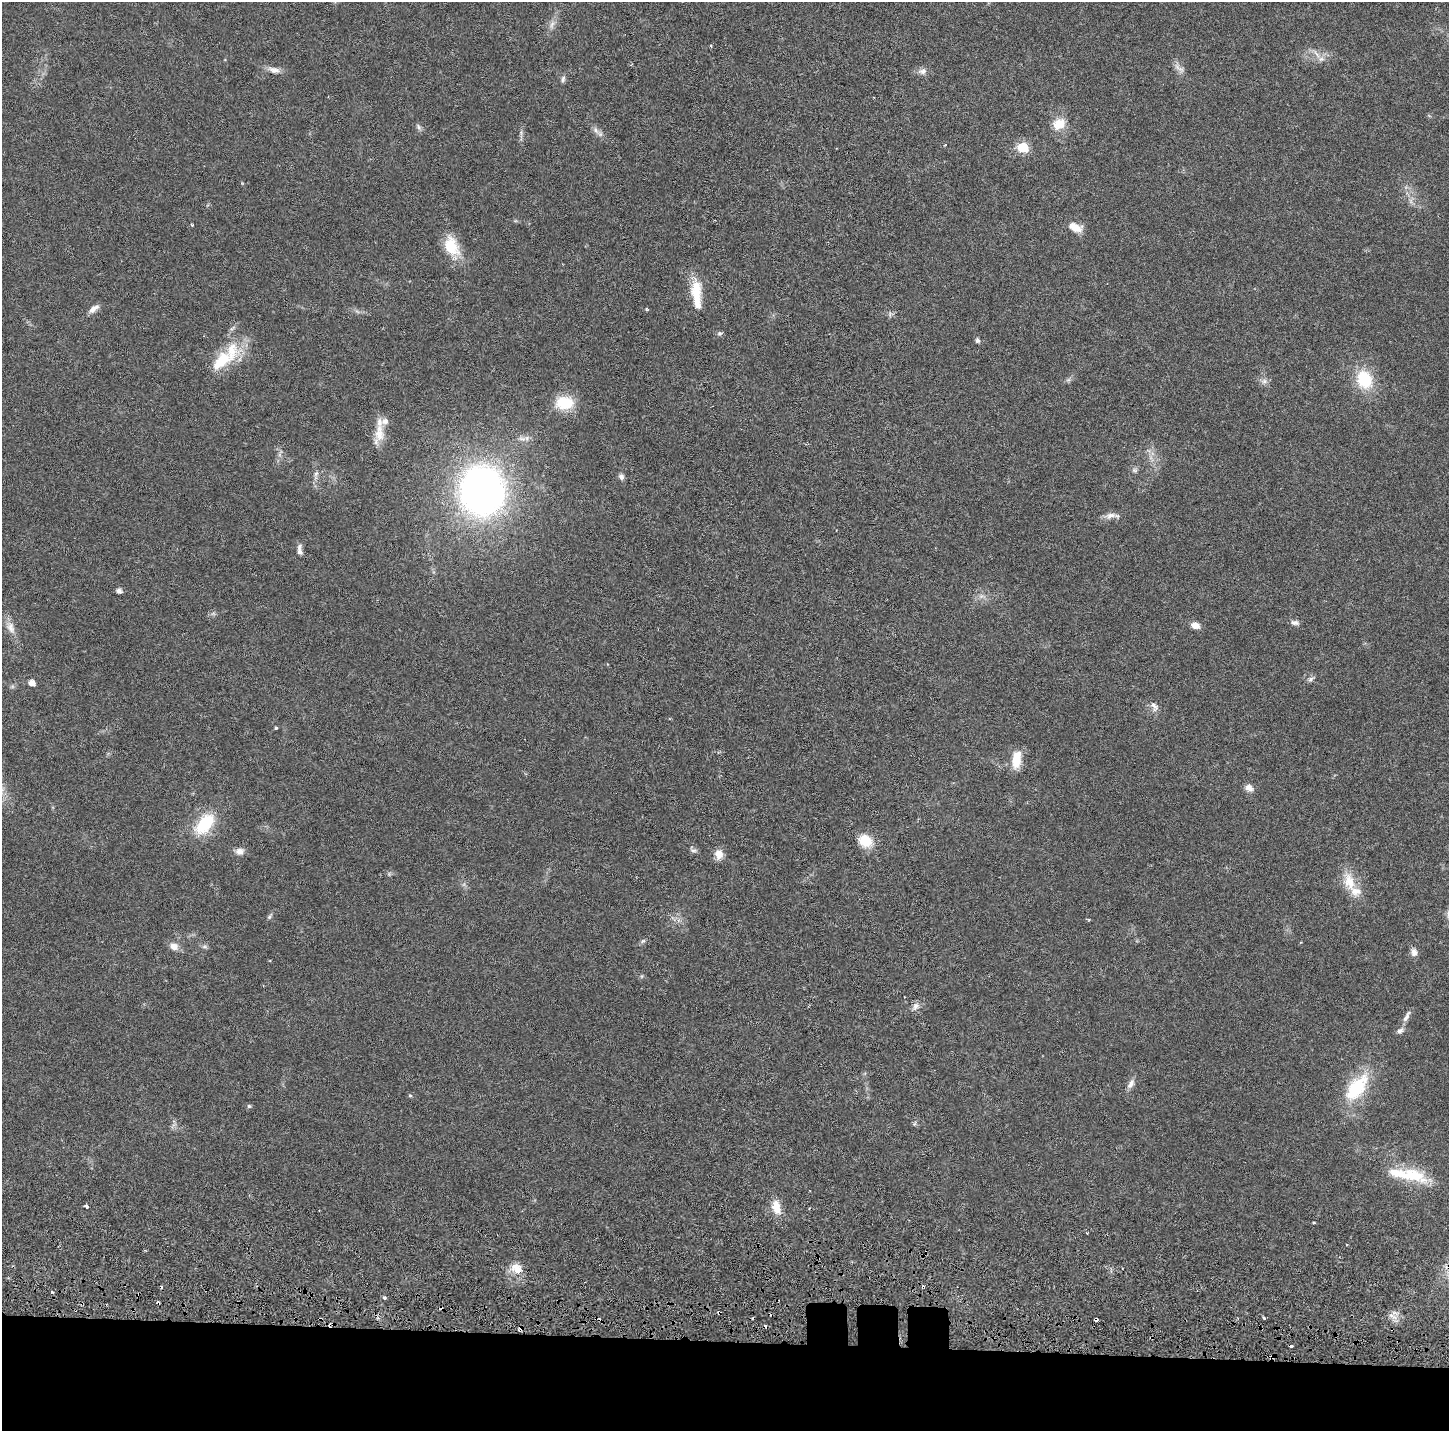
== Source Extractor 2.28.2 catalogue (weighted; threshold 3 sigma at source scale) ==
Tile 8 of 3 x 3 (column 2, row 3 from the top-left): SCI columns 1664-3110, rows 87-1515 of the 4778 x 4489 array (HDU 1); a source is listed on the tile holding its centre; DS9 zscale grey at full resolution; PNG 1451 x 1433 px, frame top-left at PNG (2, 2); no overlay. Shown black and unused: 7% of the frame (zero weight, under 3 of 6 exposures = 9% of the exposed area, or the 3 px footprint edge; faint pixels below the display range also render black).
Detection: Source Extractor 2.28.2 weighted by HDU 2 'WHT'; one run over the whole footprint, this tile lists its part. Background 0.0271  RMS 0.0022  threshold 0.00913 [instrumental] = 3 sigma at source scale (4.09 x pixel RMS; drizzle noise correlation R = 1.36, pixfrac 0.8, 0.0396/0.0396 arcsec/px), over >= 5 px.
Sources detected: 95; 3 too faint to see at this stretch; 11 cosmic-ray / hot-pixel residue — not listed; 6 inside a brighter listed object's ellipse — not listed separately; the other 75 listed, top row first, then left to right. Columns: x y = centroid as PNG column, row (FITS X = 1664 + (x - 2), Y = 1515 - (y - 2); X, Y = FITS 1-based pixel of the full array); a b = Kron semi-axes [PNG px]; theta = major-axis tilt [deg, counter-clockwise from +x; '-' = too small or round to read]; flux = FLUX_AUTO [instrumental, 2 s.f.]
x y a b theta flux
552 24 14 6 72 1.2
711 46 4 3 - 0.24
1317 54 15 5 -54 1.2
1179 68 20 6 -39 1.2
274 70 18 8 -13 1.4
922 71 12 8 11 1.1
563 79 9 5 81 0.56
1059 124 18 14 30 3.4
418 127 10 6 -55 0.57
596 130 13 6 -49 1
945 144 4 3 - 0.19
1023 147 6 6 - 15
192 225 3 3 - 0.22
1075 227 16 9 -24 2.9
451 246 27 17 -65 6
696 298 38 11 -82 5.3
93 309 15 6 36 1.3
646 309 4 4 - 0.22
720 333 7 5 0 0.43
977 340 7 6 - 0.48
221 361 41 18 40 8.3
1364 379 20 16 -68 8.9
1068 380 7 4 18 0.42
1264 381 9 8 - 0.86
564 403 21 15 -3 6.7
379 433 27 13 -89 3.7
522 439 13 7 -10 1.2
1135 470 8 7 - 0.59
316 473 10 5 65 0.67
621 477 7 7 - 0.71
482 491 42 37 -88 110
1110 515 18 8 12 1.4
300 550 15 6 -86 1
119 591 5 5 - 0.98
1295 623 11 6 -7 0.81
1195 625 9 7 -14 1.7
10 627 19 11 -65 2
1311 679 10 6 33 0.6
32 683 5 5 - 1.7
1154 706 15 8 -59 1.2
276 728 4 3 - 0.26
1016 760 21 10 83 4.1
1249 788 10 7 -30 1.4
204 824 29 17 50 9.5
865 841 14 12 -35 5
693 850 12 6 -42 0.62
240 851 11 9 9 1.3
719 854 12 9 90 1.9
1349 882 30 15 -72 4.9
270 916 10 4 54 0.41
643 941 7 4 43 0.4
174 946 11 9 -27 1.6
204 946 8 6 0 0.52
1414 952 11 8 -88 1
916 1006 10 8 46 1
1406 1016 18 5 63 1
1131 1084 14 7 58 1.2
1356 1088 39 18 53 12
410 1095 5 4 - 0.27
249 1106 5 5 - 0.35
914 1124 7 4 19 0.33
1414 1175 39 15 -27 7.8
86 1206 4 3 - 0.62
776 1207 20 11 -77 3
1314 1223 3 2 - 0.27
517 1269 16 12 -36 2.9
923 1287 3 3 - 0.46
52 1292 4 4 - 0.29
384 1298 4 4 - 0.39
158 1303 4 3 - 0.3
82 1304 3 2 - 0.23
1392 1316 16 4 -33 1
1264 1318 3 3 - 0.46
330 1325 6 3 -71 0.43
1151 1338 3 3 - 0.28
Overlapping masked pixels (flux is a lower limit): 5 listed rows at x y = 923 1287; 158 1303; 82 1304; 330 1325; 1151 1338